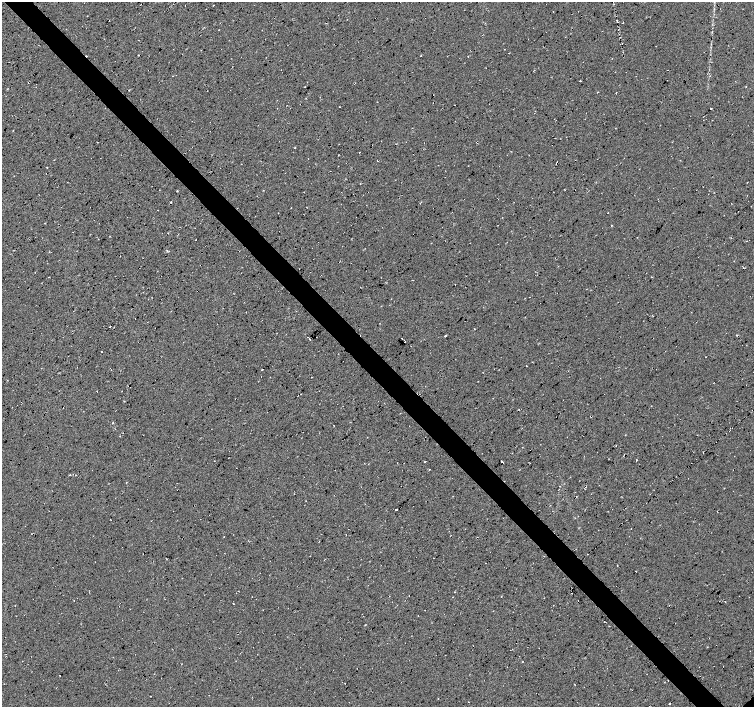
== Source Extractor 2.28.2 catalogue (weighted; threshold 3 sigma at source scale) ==
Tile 11 of 4 x 4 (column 3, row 3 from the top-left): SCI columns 3011-4514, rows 1556-2964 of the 6020 x 5994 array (HDU 1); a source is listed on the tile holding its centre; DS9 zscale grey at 2 x 2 block average (1 PNG px = mean of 2 x 2 image px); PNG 756 x 709 px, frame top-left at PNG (2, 2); no overlay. Shown black and unused: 4% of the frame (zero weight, under 2 of 3 exposures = <1% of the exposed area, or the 3 px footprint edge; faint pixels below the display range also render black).
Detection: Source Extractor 2.28.2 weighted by HDU 2 'WHT'; one run over the whole footprint, this tile lists its part. Background 0.0325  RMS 0.013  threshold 0.0563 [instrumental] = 3 sigma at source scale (4.5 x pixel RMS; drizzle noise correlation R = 1.50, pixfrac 1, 0.0396/0.0396 arcsec/px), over >= 5 px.
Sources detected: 39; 9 cosmic-ray / hot-pixel residue — not listed; the other 30 listed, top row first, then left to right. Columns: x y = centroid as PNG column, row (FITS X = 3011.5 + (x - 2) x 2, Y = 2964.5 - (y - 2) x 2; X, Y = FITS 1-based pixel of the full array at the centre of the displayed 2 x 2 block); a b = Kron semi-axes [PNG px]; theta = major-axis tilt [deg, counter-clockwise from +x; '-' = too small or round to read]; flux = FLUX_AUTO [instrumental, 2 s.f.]
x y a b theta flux
553 11 2 2 - 0.83
580 81 2 2 - 3.7
746 86 2 2 - 1.3
711 108 2 2 - 45
359 152 2 2 - 9.3
47 167 2 2 - 1.2
502 217 2 2 - 0.82
611 225 2 2 - 4
529 297 2 2 - 1
446 335 2 2 - 2.2
401 338 2 2 - 18
309 339 2 2 - 9.9
405 341 2 2 - 9.1
101 352 2 2 - 2
262 370 2 2 - 7.3
113 423 2 2 - 11
636 460 2 2 - 5.3
425 462 2 2 - 1.5
502 462 2 2 - 85
70 475 2 2 - 1.3
334 495 2 2 - 0.82
576 497 2 2 - 8.6
396 509 2 2 - 330
631 528 2 2 - 3.7
348 529 2 2 - 1.4
224 537 2 2 - 0.99
485 563 2 2 - 1.7
418 615 2 2 - 1.1
60 676 2 2 - 5
670 703 2 2 - 17
Overlapping masked pixels (flux is a lower limit): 1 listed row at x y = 502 462
Diffuse or blended objects may show on this block-average render without a row.